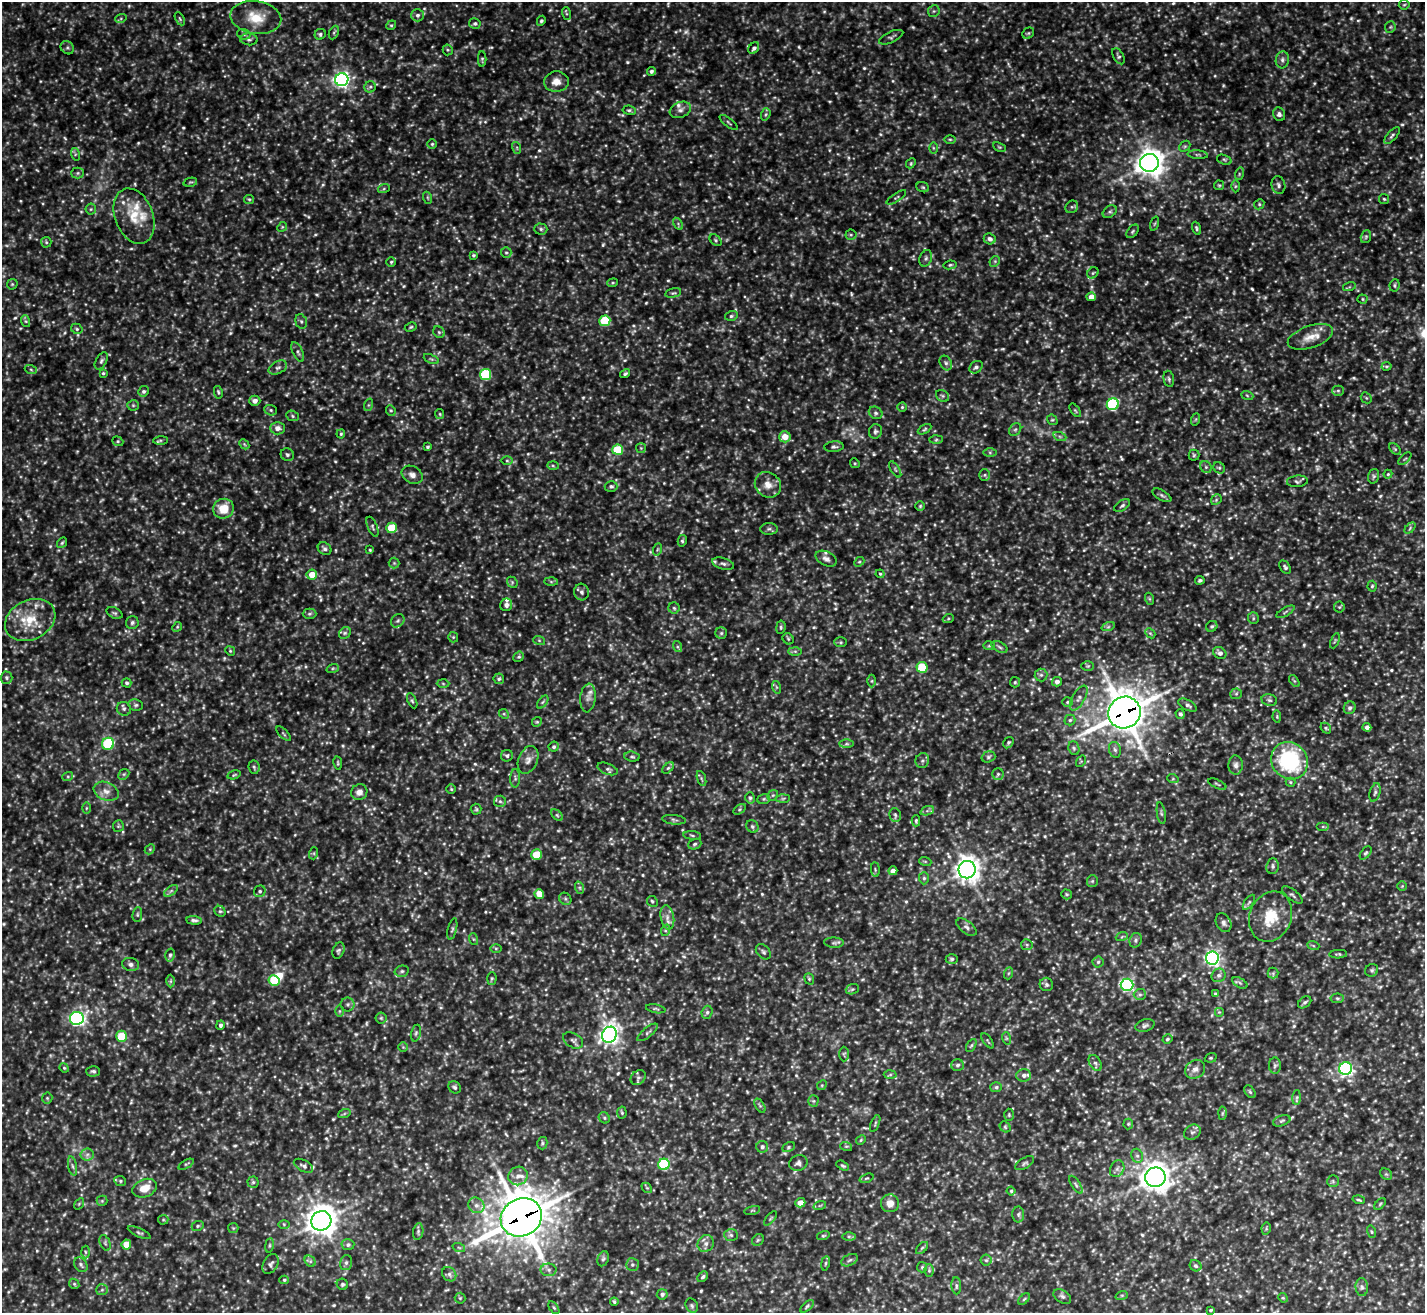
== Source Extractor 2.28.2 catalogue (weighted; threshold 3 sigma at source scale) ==
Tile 10 of 4 x 4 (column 2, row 3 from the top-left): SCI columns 1424-2846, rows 1464-2774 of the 5696 x 5683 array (HDU 1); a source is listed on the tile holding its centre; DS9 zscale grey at full resolution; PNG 1427 x 1315 px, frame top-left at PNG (2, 2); each listed source drawn as its Kron ellipse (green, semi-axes under 4 px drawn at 4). Shown black and unused: <1% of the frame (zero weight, under 3 of 5 exposures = <1% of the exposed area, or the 3 px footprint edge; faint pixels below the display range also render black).
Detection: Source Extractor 2.28.2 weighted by HDU 2 'WHT'; one run over the whole footprint, this tile lists its part. Background 0.232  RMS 0.028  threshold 0.126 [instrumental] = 3 sigma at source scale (4.5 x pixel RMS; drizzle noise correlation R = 1.50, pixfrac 1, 0.05/0.05 arcsec/px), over >= 5 px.
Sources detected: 891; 39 too faint to see at this stretch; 1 inside a brighter object's white glare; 1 long thin detection or spike segment (spike, bleed or trail) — neither listed nor drawn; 13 inside a brighter listed object's ellipse — not listed separately; of the other 837, all 500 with FLUX_AUTO >= 3.57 (the completeness limit of this list) listed and drawn (337 fainter detections not listed), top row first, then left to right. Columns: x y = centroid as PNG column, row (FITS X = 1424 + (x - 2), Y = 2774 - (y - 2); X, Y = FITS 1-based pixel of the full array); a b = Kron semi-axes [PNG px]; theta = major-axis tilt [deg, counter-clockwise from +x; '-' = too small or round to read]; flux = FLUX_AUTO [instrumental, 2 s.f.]
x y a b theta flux
1404 5 5 5 - 3.6
934 11 6 5 - 5.3
566 14 6 4 -72 3.8
417 15 6 6 - 9.5
121 18 6 4 20 4.1
256 18 25 16 -8 76
180 19 7 4 -60 4.3
541 21 5 4 - 5.2
475 24 6 5 - 6.6
391 25 5 4 - 3.9
1390 27 6 5 - 4.2
334 33 7 4 65 4.7
1028 33 6 5 - 4.4
244 34 7 5 -20 5.7
320 34 6 5 - 5.8
891 37 13 5 24 7.2
249 39 9 6 -6 7.4
67 48 7 6 - 6.3
754 48 6 4 49 8.2
448 50 5 5 - 3.6
1118 56 9 5 -60 5.9
482 59 8 4 90 4.3
1282 60 8 6 82 9.3
651 71 4 4 - 7.1
342 80 6 6 - 1000
556 82 12 10 4 28
370 87 6 5 - 5.4
629 110 7 4 -7 5.2
680 110 11 7 22 13
766 114 6 4 71 4.8
1279 114 7 6 - 9
729 122 11 3 -38 4.8
1392 136 10 4 49 6.5
950 139 6 4 -1 3.8
432 144 5 5 - 4
1185 146 6 4 43 4.4
999 147 7 4 -25 3.6
517 148 6 4 -72 3.6
933 148 6 4 -89 3.6
75 154 6 4 -74 4.5
1198 155 10 4 -4 5.7
1224 160 7 4 -20 5.2
911 163 5 4 - 4.1
1149 163 9 9 - 3200
78 173 6 5 - 5.5
1239 174 6 4 73 4.3
190 182 7 4 13 3.7
1219 185 5 4 - 3.8
1278 185 9 6 -75 8.5
1235 186 6 4 89 4.1
923 187 6 5 - 4.4
384 188 6 4 20 4
896 197 11 3 33 4.6
428 198 6 4 -71 3.6
249 199 5 4 - 3.9
1384 199 5 5 - 4.3
1259 204 5 5 - 4.9
1072 207 7 6 - 5.4
91 209 5 5 - 4.5
1110 212 8 5 37 6.2
134 216 29 19 -69 78
678 224 7 4 -58 4.9
1155 224 7 3 71 3.8
282 227 5 4 - 3.7
1196 228 7 4 -71 4.8
541 229 6 5 - 5.9
1133 231 8 5 50 5.2
851 235 5 5 - 4.4
1366 237 6 5 - 4.7
990 239 6 5 - 12
716 240 7 5 -43 4.6
46 242 5 5 - 4.6
506 253 5 5 - 4.6
473 255 4 3 - 4.1
926 258 8 6 70 7.5
995 261 6 4 45 4.6
391 262 4 4 - 4.1
950 265 6 4 10 4.3
1093 273 6 5 - 4.7
613 283 5 4 - 3.8
12 284 6 5 - 3.8
1394 285 6 5 - 5.4
1349 287 7 4 16 4.1
673 293 8 4 13 5.2
1091 297 4 4 - 23
1363 299 5 4 - 3.8
731 316 6 5 - 6.2
25 321 6 4 -70 4.5
301 321 7 5 -73 6.4
605 321 5 5 - 140
411 327 6 4 27 3.9
77 329 6 5 - 4.7
439 332 6 5 - 5.6
1310 337 23 11 19 40
298 352 10 5 -65 7.5
431 359 8 4 -23 4.6
101 361 9 5 61 7.6
946 363 7 5 -60 7.5
1386 366 5 4 - 4.4
976 367 7 5 38 8.4
278 368 10 6 28 9.1
31 370 6 4 -20 4.3
103 373 4 4 - 3.9
625 374 5 4 - 5
486 375 6 5 - 200
1169 379 8 5 -80 5.9
143 391 5 5 - 6.6
1338 391 5 5 - 4.7
218 392 6 4 -79 4.4
1247 395 6 4 -20 4
943 396 7 5 -35 5.7
1366 398 6 5 - 4.1
255 401 5 5 - 15
1113 404 6 5 - 260
133 405 5 5 - 4.7
368 405 6 4 71 4.2
902 407 4 4 - 4.2
271 410 6 5 - 5.5
391 410 5 4 - 3.9
1075 410 8 4 -55 4.1
876 413 7 5 -31 7.3
440 414 5 4 - 3.6
292 416 6 5 - 4.7
1196 419 6 4 71 4.1
1052 420 5 5 - 4.1
277 428 7 6 - 16
925 429 7 4 29 4.6
1015 429 7 5 52 5.9
875 431 7 6 - 7.4
341 434 4 4 - 3.9
785 437 6 5 - 36
1060 437 6 4 -20 5.2
160 440 7 4 1 5
936 440 6 4 2 4.9
118 441 6 4 -21 3.9
244 444 6 4 -46 3.8
427 447 4 4 - 4.5
834 447 10 5 4 7.1
641 448 5 5 - 3.9
1395 449 7 4 -45 4.6
618 450 5 5 - 120
990 453 6 4 -1 4.7
287 455 7 6 - 6.4
1194 455 5 5 - 4.1
1405 459 8 3 44 3.7
507 461 6 4 -1 4.3
855 463 5 4 - 3.6
553 466 6 4 -2 4.2
1206 467 6 5 - 6.1
1219 468 6 5 - 5.1
895 469 9 3 -57 4.7
1388 474 4 4 - 3.7
412 475 11 8 -30 15
985 475 6 5 - 5.3
1374 476 7 5 73 6.1
1297 481 10 5 6 6.6
768 485 14 12 -39 30
611 486 6 5 - 6.8
1162 495 10 5 -30 6.9
1216 500 6 4 47 4.6
1122 505 9 5 33 6.2
920 506 4 4 - 3.6
224 509 10 10 - 57
372 527 10 4 -68 6.5
391 528 5 5 - 92
1410 528 6 4 47 4.6
769 529 8 6 1 7
682 541 5 4 - 4.4
62 543 6 4 53 4.2
325 549 7 6 - 8.4
658 549 6 4 70 4.6
370 550 4 4 - 3.7
826 559 11 7 -26 11
859 562 6 4 41 4.2
394 563 5 5 - 5.1
723 564 11 5 -16 9.8
1285 567 7 5 -55 5.7
880 574 4 4 - 3.6
312 575 5 5 - 44
1200 580 5 4 - 5.7
512 582 6 4 -48 4.8
551 582 6 4 -1 4.7
1372 586 5 4 - 4.3
581 592 8 7 - 9.4
1150 599 6 4 -71 3.6
506 605 6 6 - 11
1339 607 5 5 - 4.6
674 608 6 5 - 4.9
1285 612 10 3 30 5.3
115 613 8 5 -26 6.2
309 614 7 5 1 5.9
1253 618 6 5 - 4.7
948 619 5 3 - 3.6
30 620 26 19 26 96
398 621 7 6 - 7
132 623 6 6 - 6.8
1212 626 6 5 - 5.4
177 627 5 4 - 3.8
781 627 7 4 82 4.8
1108 627 7 4 19 5.4
345 633 6 5 - 5.6
721 633 6 6 - 5.4
1150 633 6 4 -43 4.3
453 637 5 5 - 4
788 639 6 5 - 4.3
539 640 6 4 -19 3.7
1335 641 8 4 67 4.2
841 642 6 5 - 4.3
989 646 6 4 2 4.1
677 647 6 3 -70 3.6
1000 647 8 5 -28 6.4
230 651 5 4 - 3.7
795 651 6 4 -1 4.9
1220 653 7 5 -37 12
519 657 5 4 - 4.4
1088 666 6 5 - 4.2
922 667 5 5 - 110
333 668 6 4 19 4.5
1041 675 6 6 - 6.9
6 678 6 6 - 5.8
499 679 5 5 - 5.9
872 681 6 4 90 4.4
1294 681 7 3 -53 3.7
1015 682 5 5 - 4
1057 682 5 5 - 11
127 683 5 4 - 5.9
443 683 6 4 -2 4.1
776 687 6 4 -71 3.9
1236 694 6 5 - 5.5
588 698 14 7 84 16
1079 698 14 6 60 14
1269 700 8 5 -16 6.9
412 701 8 4 -65 5
543 702 7 4 52 5.4
1067 702 5 5 - 4.4
136 705 7 5 -12 6.1
1188 705 10 5 -27 8.9
1350 708 6 5 - 9
124 709 7 6 - 7
1124 713 16 15 - 7300
504 714 5 4 - 3.8
1180 714 5 4 - 6.2
1277 717 6 4 -80 3.7
1070 720 5 5 - 5.8
537 722 5 4 - 3.8
1367 727 4 4 - 10
1326 728 6 4 -48 4.5
284 734 9 4 -45 4.9
1008 743 6 5 - 4.8
108 744 6 6 - 180
846 744 7 4 0 5.3
554 747 5 5 - 6.4
1074 748 7 5 -68 5.8
1115 750 8 6 -73 8.2
507 756 6 5 - 5.5
632 757 7 5 -7 5.3
988 757 7 5 17 6
528 760 14 9 67 19
922 760 7 7 - 7.5
1081 761 6 4 56 3.6
1289 761 19 17 -50 290
338 763 7 3 -80 3.6
1236 765 9 7 88 11
254 767 7 5 -81 5.6
668 768 7 4 44 4.6
607 769 11 5 -20 7.8
124 774 6 4 44 4.5
998 774 5 5 - 5.1
234 775 7 4 15 3.7
68 776 5 3 - 3.8
515 778 9 5 89 7.2
701 778 8 3 -71 4.3
1173 779 6 4 -18 3.7
1290 782 5 4 - 3.8
1217 784 10 3 -24 3.6
451 789 5 4 - 4
106 791 13 9 -23 21
359 792 8 7 - 16
1375 792 9 5 75 7.6
773 795 6 4 42 4.4
750 798 5 4 - 6.2
783 798 7 4 2 4.9
764 799 6 5 - 4.1
500 801 6 5 - 6.3
86 808 6 4 89 3.8
476 809 5 5 - 4
740 809 7 4 32 4.5
927 811 7 4 19 6.5
1161 813 11 4 -81 5.6
557 815 7 4 -45 4.7
895 815 7 5 -77 6.3
674 820 12 4 -6 6.9
916 821 6 4 89 4.3
118 826 6 5 - 4.4
752 826 6 6 - 6.6
1323 827 6 4 0 4.3
692 835 9 3 -6 4.9
695 844 7 5 19 5.8
150 849 6 4 46 4.3
314 853 6 4 72 3.8
1366 853 7 4 51 5.1
536 855 5 5 - 74
925 861 6 4 -19 3.6
1273 866 8 6 83 7.8
875 870 7 3 -85 3.6
967 870 9 8 - 2700
893 871 4 4 - 15
924 878 6 5 - 5.3
1092 881 6 5 - 4.4
1402 886 5 5 - 3.6
580 888 6 4 -71 5
171 891 8 4 37 6.5
260 891 6 5 - 6.4
539 894 5 4 - 49
1067 894 5 5 - 4.2
1292 895 12 5 -38 7.3
565 899 6 5 - 5.3
652 901 6 5 - 4.9
1249 902 8 4 54 5.9
220 911 6 5 - 5.2
137 915 7 5 84 5.4
667 917 12 6 -79 16
1270 917 26 21 67 86
194 920 8 4 -5 7.4
1223 923 10 7 -61 11
966 927 12 6 -37 10
452 929 11 4 76 6
666 930 6 4 71 3.9
1122 936 6 4 21 4
473 939 6 4 -71 3.7
1136 940 7 6 - 6.6
834 943 10 5 -2 6.5
1027 945 6 5 - 5.2
1313 945 6 4 -21 3.7
496 948 6 4 0 3.7
338 951 8 5 69 6.8
763 952 9 6 -46 7.5
1338 954 9 4 3 5.2
170 955 7 4 76 6.6
1212 958 6 6 - 860
952 959 6 4 2 5
1098 962 5 5 - 5.7
131 964 8 6 -13 9.4
1372 970 7 6 - 6
402 971 7 5 14 5.8
1009 973 6 4 70 3.9
1273 973 5 5 - 4.7
1219 975 7 6 - 8.7
492 978 6 4 88 4.4
809 979 6 4 -70 4.1
274 980 6 5 - 79
171 981 6 4 89 4.1
1240 983 8 4 -30 5.8
1046 984 7 6 - 6.9
1127 985 6 6 - 500
852 989 7 5 21 4.9
1140 994 6 5 - 6.6
1215 994 4 4 - 4.5
1337 998 7 5 5 5.6
1305 1002 7 5 38 6.5
348 1004 7 7 - 8.3
656 1009 10 3 -10 4.5
339 1011 6 4 90 3.8
707 1012 7 5 73 7.1
1219 1012 5 5 - 3.9
77 1018 7 6 - 780
381 1018 5 5 - 4.5
220 1025 5 4 - 7
1145 1025 10 6 16 7.9
647 1032 12 4 39 7.3
416 1033 8 5 76 5.6
609 1035 8 7 - 1600
121 1036 5 5 - 75
1006 1038 6 4 -72 4.2
1167 1039 5 4 - 4.2
573 1040 11 7 -31 9
988 1041 9 3 -54 3.7
971 1045 7 4 61 4.7
403 1047 5 5 - 3.7
844 1054 7 4 90 4.3
1211 1058 6 4 19 3.8
1095 1063 8 5 -59 7.5
957 1065 6 6 - 7.4
1275 1066 8 6 88 6.5
64 1068 5 4 - 3.7
1195 1069 10 9 - 14
1346 1069 6 6 - 600
93 1071 7 5 1 6.5
890 1075 6 4 2 4.6
1024 1075 7 6 - 10
638 1078 8 6 42 8.3
822 1085 5 4 - 3.8
455 1087 7 5 -45 6.4
996 1087 6 5 - 5.5
1250 1092 7 4 -54 4.8
1297 1097 7 4 88 5.5
47 1098 5 5 - 4.1
813 1101 5 5 - 4.2
760 1106 8 4 -58 5.7
622 1113 6 4 -86 4.1
1222 1113 6 4 88 4.1
344 1114 6 4 20 4
1009 1115 6 5 - 3.8
604 1118 6 5 - 4.9
1282 1121 9 5 18 6.4
875 1123 9 3 69 4.2
1128 1124 5 5 - 3.8
1005 1127 6 5 - 4.4
1192 1132 9 7 31 8.8
861 1140 5 4 - 3.6
542 1143 6 5 - 5
846 1146 6 4 -17 3.7
762 1147 6 6 - 8.6
788 1147 6 4 28 4.5
87 1155 6 6 - 9.6
1137 1156 7 5 -67 7.6
798 1163 9 7 23 11
1025 1163 10 5 31 6.5
186 1164 8 3 28 4.2
664 1164 6 5 - 190
72 1166 10 4 -79 7.1
303 1166 10 5 -27 8.8
843 1166 7 4 -28 4.4
1117 1169 9 7 63 10
1386 1174 6 5 - 4.6
518 1176 10 9 - 19
1155 1177 10 9 - 3400
866 1178 7 4 18 4.4
120 1181 6 5 - 4.8
1333 1181 6 6 - 5
253 1182 5 5 - 4.9
1076 1185 10 4 -58 6.3
145 1188 13 9 21 31
647 1188 6 4 -42 3.9
1011 1191 4 4 - 3.6
1359 1200 6 2 -15 3.7
102 1201 5 5 - 3.9
800 1203 5 4 - 24
890 1203 9 9 - 25
79 1204 6 4 56 3.8
1380 1204 7 4 46 4.3
476 1205 8 7 - 14
820 1205 6 4 19 4.1
752 1210 8 3 13 3.7
1018 1214 8 6 89 6.6
521 1217 21 18 28 9400
770 1218 9 4 51 5.1
163 1220 5 5 - 3.7
321 1221 10 9 - 3400
284 1224 6 4 -1 3.6
198 1226 6 5 - 5
233 1228 5 5 - 4.2
1266 1229 6 4 79 3.9
418 1232 8 5 81 6
1372 1232 6 4 -73 3.9
139 1233 12 4 -24 5.6
731 1235 7 6 - 6.9
823 1236 6 4 15 4.1
849 1237 7 4 0 5.4
758 1240 6 5 - 5
105 1243 8 5 -67 6
706 1243 9 8 - 12
126 1244 5 4 - 43
269 1245 7 3 82 3.8
348 1245 6 5 - 7
459 1248 6 4 -20 4.5
922 1248 7 4 44 5.2
85 1252 6 4 -88 4.4
603 1259 8 5 68 6.2
850 1260 9 5 27 6.9
986 1260 5 5 - 5.4
310 1261 6 5 - 5.5
346 1263 8 6 75 7.2
825 1263 7 3 81 4
271 1264 11 7 60 8.6
81 1265 8 6 -56 7.8
632 1265 6 6 - 7.3
1196 1266 6 5 - 5.5
922 1267 5 5 - 4
549 1270 8 6 -1 9
929 1270 6 5 - 4.9
449 1274 8 6 -42 8.3
703 1277 6 4 45 5.3
284 1280 4 4 - 4.1
74 1284 5 4 - 4.4
342 1284 6 5 - 5.1
956 1286 8 5 -86 6.2
1362 1287 9 6 -86 8.3
102 1290 6 5 - 5.4
662 1294 5 5 - 7.5
1122 1295 6 4 18 3.8
1062 1296 10 6 -31 8.6
460 1298 5 5 - 4.2
1283 1298 5 4 - 3.7
1024 1299 7 4 45 4.1
614 1302 4 3 - 3.8
692 1306 7 6 - 5.5
807 1306 8 4 43 4.7
554 1308 7 4 -54 4.1
1211 1310 4 3 - 3.9
Overlapping masked pixels (flux is a lower limit): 2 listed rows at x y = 1124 713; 521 1217
Isophote crosses this tile's border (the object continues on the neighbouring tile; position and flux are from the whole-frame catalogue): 2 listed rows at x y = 30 620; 614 1302
Unlisted compact peaks at least as high as the median listed source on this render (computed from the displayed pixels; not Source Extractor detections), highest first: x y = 949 795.